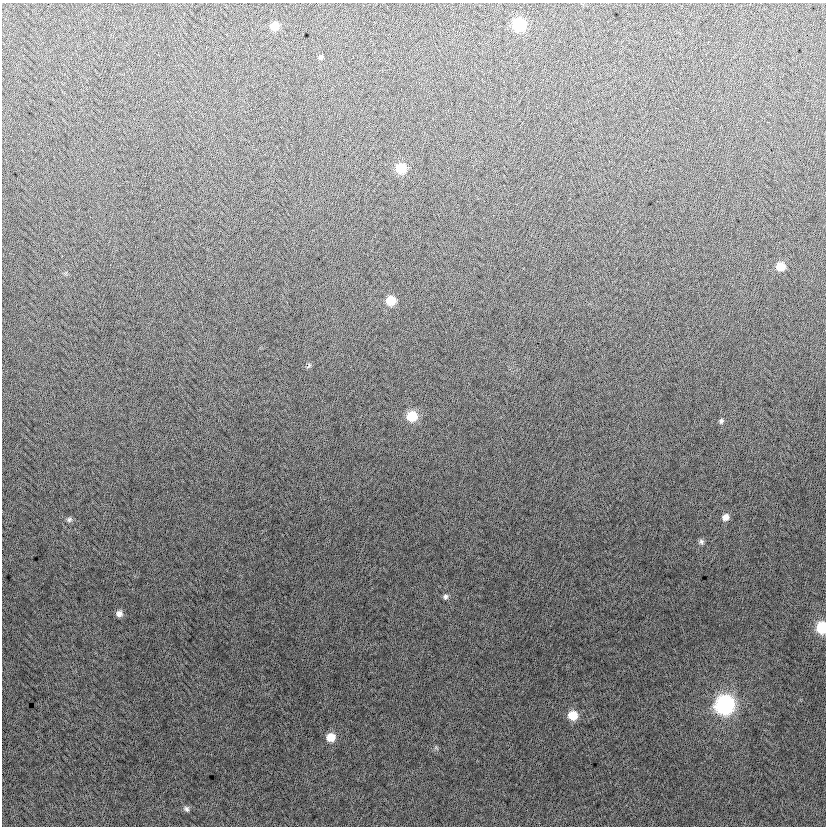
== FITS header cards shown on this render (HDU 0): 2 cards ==
NAXIS1  =                  824
NAXIS2  =                  824

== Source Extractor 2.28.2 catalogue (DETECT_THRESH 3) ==
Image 824 x 824 px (HDU 0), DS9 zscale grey, 1 PNG px = 1 image px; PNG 828 x 828 px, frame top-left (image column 1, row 824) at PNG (2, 3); no overlay
Background -2.37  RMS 13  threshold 38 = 3 sigma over >= 5 px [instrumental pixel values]
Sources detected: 20; all 20 listed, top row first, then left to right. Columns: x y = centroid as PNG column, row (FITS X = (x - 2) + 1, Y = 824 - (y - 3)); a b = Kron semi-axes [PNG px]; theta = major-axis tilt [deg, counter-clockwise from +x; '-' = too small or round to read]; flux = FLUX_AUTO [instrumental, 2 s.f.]
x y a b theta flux
519 24 8 8 - 60000
275 26 8 7 - 12000
321 57 6 5 - 1800
401 168 8 8 - 26000
780 266 8 7 - 13000
391 300 8 7 - 19000
309 365 9 5 65 1600
412 416 9 9 - 22000
721 421 6 6 - 1900
725 517 8 7 - 5200
69 520 8 7 - 2100
701 542 7 7 - 2400
445 597 7 6 - 2500
119 613 8 7 - 4200
822 627 8 7 - 41000
724 705 10 9 - 270000
573 715 8 8 - 19000
331 737 9 8 - 12000
436 748 7 4 -19 1300
186 809 8 7 - 2500
At the frame edge (FLAGS 8, measured only in part): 1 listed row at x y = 822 627